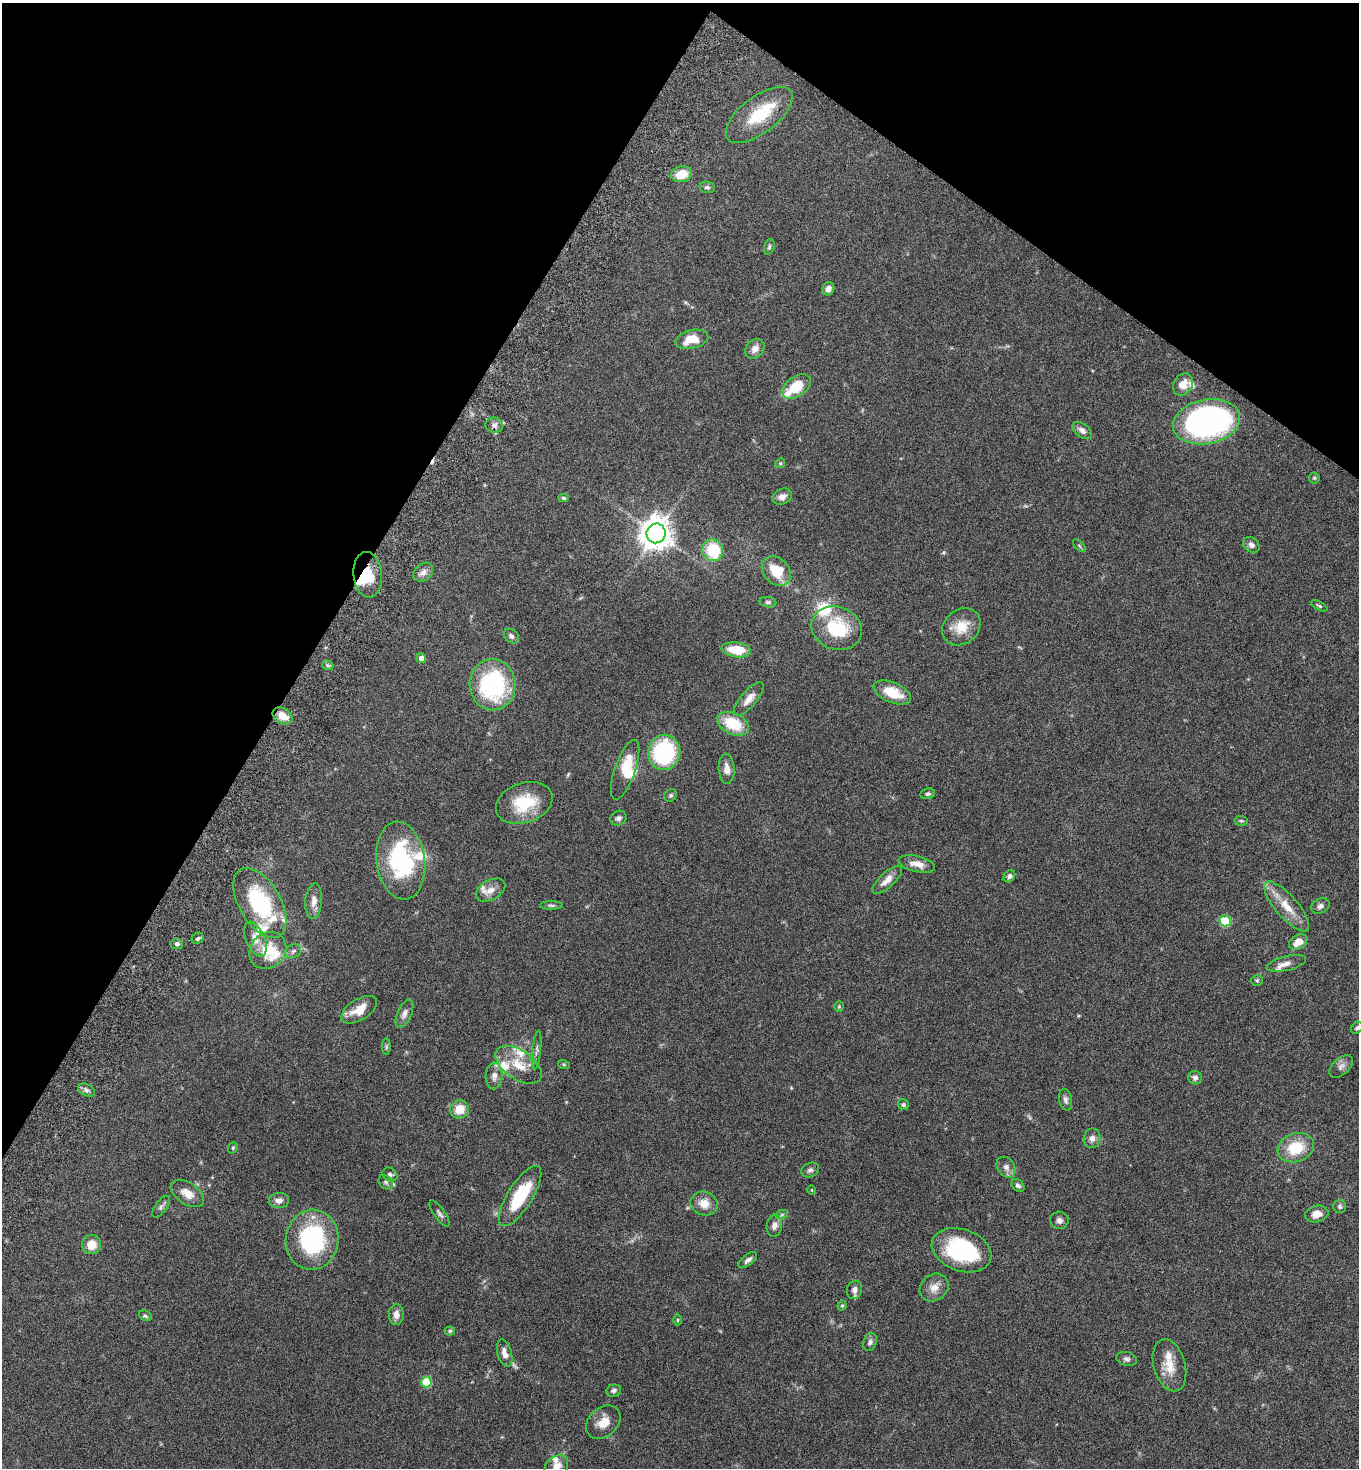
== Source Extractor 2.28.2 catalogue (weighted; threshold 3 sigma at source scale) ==
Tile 2 of 4 x 4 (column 2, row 1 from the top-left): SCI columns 1703-3059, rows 4437-5902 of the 5980 x 5944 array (HDU 1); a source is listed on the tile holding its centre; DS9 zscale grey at full resolution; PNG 1361 x 1470 px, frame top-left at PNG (2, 3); each listed source drawn as its Kron ellipse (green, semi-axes under 4 px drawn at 4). Shown black and unused: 29% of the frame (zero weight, under 5 of 9 exposures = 3% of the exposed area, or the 3 px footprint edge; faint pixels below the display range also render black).
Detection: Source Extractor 2.28.2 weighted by HDU 2 'WHT'; one run over the whole footprint, this tile lists its part. Background 0.0531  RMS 0.003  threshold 0.0124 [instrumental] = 3 sigma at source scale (4.09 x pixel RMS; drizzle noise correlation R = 1.36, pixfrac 0.8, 0.05/0.05 arcsec/px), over >= 5 px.
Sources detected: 137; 1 too faint to see at this stretch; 1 inside a brighter object's white glare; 1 cosmic-ray / hot-pixel residue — neither listed nor drawn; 17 inside a brighter listed object's ellipse — not listed separately; the other 117 listed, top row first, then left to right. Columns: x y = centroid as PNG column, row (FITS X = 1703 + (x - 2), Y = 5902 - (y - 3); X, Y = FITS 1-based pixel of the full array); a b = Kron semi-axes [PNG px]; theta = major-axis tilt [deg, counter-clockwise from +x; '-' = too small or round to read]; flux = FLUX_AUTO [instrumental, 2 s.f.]
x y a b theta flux
759 115 39 18 37 11
681 174 10 8 13 4.6
707 187 7 5 -10 0.61
769 247 8 5 72 0.52
828 289 7 6 - 1.4
692 339 17 9 15 4.9
755 349 10 8 45 2
1183 384 12 9 59 2.8
796 386 16 10 34 7.4
1206 422 34 22 11 87
494 425 9 7 -10 1.2
1082 430 11 6 -39 1.4
780 463 5 4 - 0.33
1314 478 5 5 - 0.38
782 497 10 7 24 1.5
564 498 5 4 - 0.44
656 533 10 9 - 430
1251 545 9 7 -41 1.3
1079 546 8 3 -45 0.33
713 550 11 10 - 12
776 571 16 12 -48 7.4
423 572 11 8 41 1.5
368 575 23 14 -85 7.9
768 602 8 5 -8 0.6
1319 606 9 4 -29 0.44
961 627 21 17 39 5.5
837 628 26 21 -20 15
511 636 8 6 -43 0.83
736 650 14 7 -7 6.4
421 658 5 4 - 1.2
328 665 6 4 -20 0.44
493 685 25 23 -89 33
892 693 20 10 -24 6.1
749 699 21 8 50 2.5
283 716 10 7 -30 3.7
733 724 17 10 -25 9.4
664 752 17 16 - 27
727 769 15 8 -87 2.1
625 770 31 10 71 7.6
928 794 7 5 12 0.64
671 795 7 6 - 0.52
524 803 29 19 19 11
619 818 8 7 - 0.87
1241 821 6 4 -7 0.4
401 861 39 24 -82 29
917 864 19 8 -13 2.6
1009 876 7 5 50 0.74
887 880 19 7 43 2.3
491 890 16 9 29 2.4
314 901 18 8 86 2.3
260 903 38 21 -60 25
552 905 11 4 -1 0.61
1320 906 10 7 25 0.98
1287 907 32 11 -49 5.6
1225 921 5 5 - 13
198 938 6 5 - 0.58
255 939 18 9 -66 2.9
1298 942 10 7 33 3
177 944 6 5 - 0.65
268 951 20 17 43 8.2
293 951 8 6 38 0.81
1286 963 20 7 14 1.7
1257 980 6 5 - 0.41
839 1006 5 4 - 0.34
359 1010 20 10 32 4.1
404 1014 15 7 66 1.4
1357 1028 7 5 45 0.49
386 1047 8 4 90 0.42
537 1050 20 3 83 0.88
519 1065 26 14 -34 6.1
564 1065 6 4 -20 0.29
1341 1066 14 8 42 1.4
494 1076 13 8 87 1.6
1195 1078 7 6 - 0.95
86 1090 9 5 -27 0.85
1065 1100 11 6 -79 0.87
903 1105 6 5 - 0.54
460 1109 9 9 - 4.6
1092 1138 10 8 78 1.3
233 1148 6 4 69 0.4
1296 1148 18 14 20 9.1
1006 1167 11 8 -55 1.5
810 1170 9 7 27 0.84
390 1175 8 6 -35 0.77
386 1182 8 6 -45 0.72
1018 1186 7 5 -41 0.72
812 1190 5 3 - 0.2
187 1193 19 11 -33 3.2
520 1196 34 12 58 13
279 1201 10 7 4 1.5
704 1204 14 11 -20 3.2
161 1207 13 6 54 0.83
1340 1207 6 6 - 0.59
440 1213 15 5 -55 0.86
782 1214 6 4 20 0.44
1317 1214 12 8 12 2.5
1059 1220 9 8 - 1.1
774 1226 11 7 81 1.3
312 1240 30 26 82 30
91 1245 9 9 - 3.8
962 1250 31 21 -19 23
748 1260 11 5 38 0.96
934 1287 15 13 39 2.6
854 1290 9 7 73 1.4
842 1306 5 3 - 0.38
396 1314 10 7 89 1.7
145 1316 7 5 -25 0.5
678 1320 5 3 - 0.31
450 1331 5 4 - 0.43
870 1342 9 6 71 0.86
505 1353 14 7 -74 1.9
1126 1359 10 7 -14 0.91
1169 1365 27 15 -74 5.4
426 1382 5 5 - 12
614 1391 7 6 - 0.75
603 1422 19 14 42 3.7
556 1466 13 10 38 2.3
Overlapping masked pixels (flux is a lower limit): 1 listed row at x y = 368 575
Isophote crosses this tile's border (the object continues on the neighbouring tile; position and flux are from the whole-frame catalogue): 1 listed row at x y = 556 1466